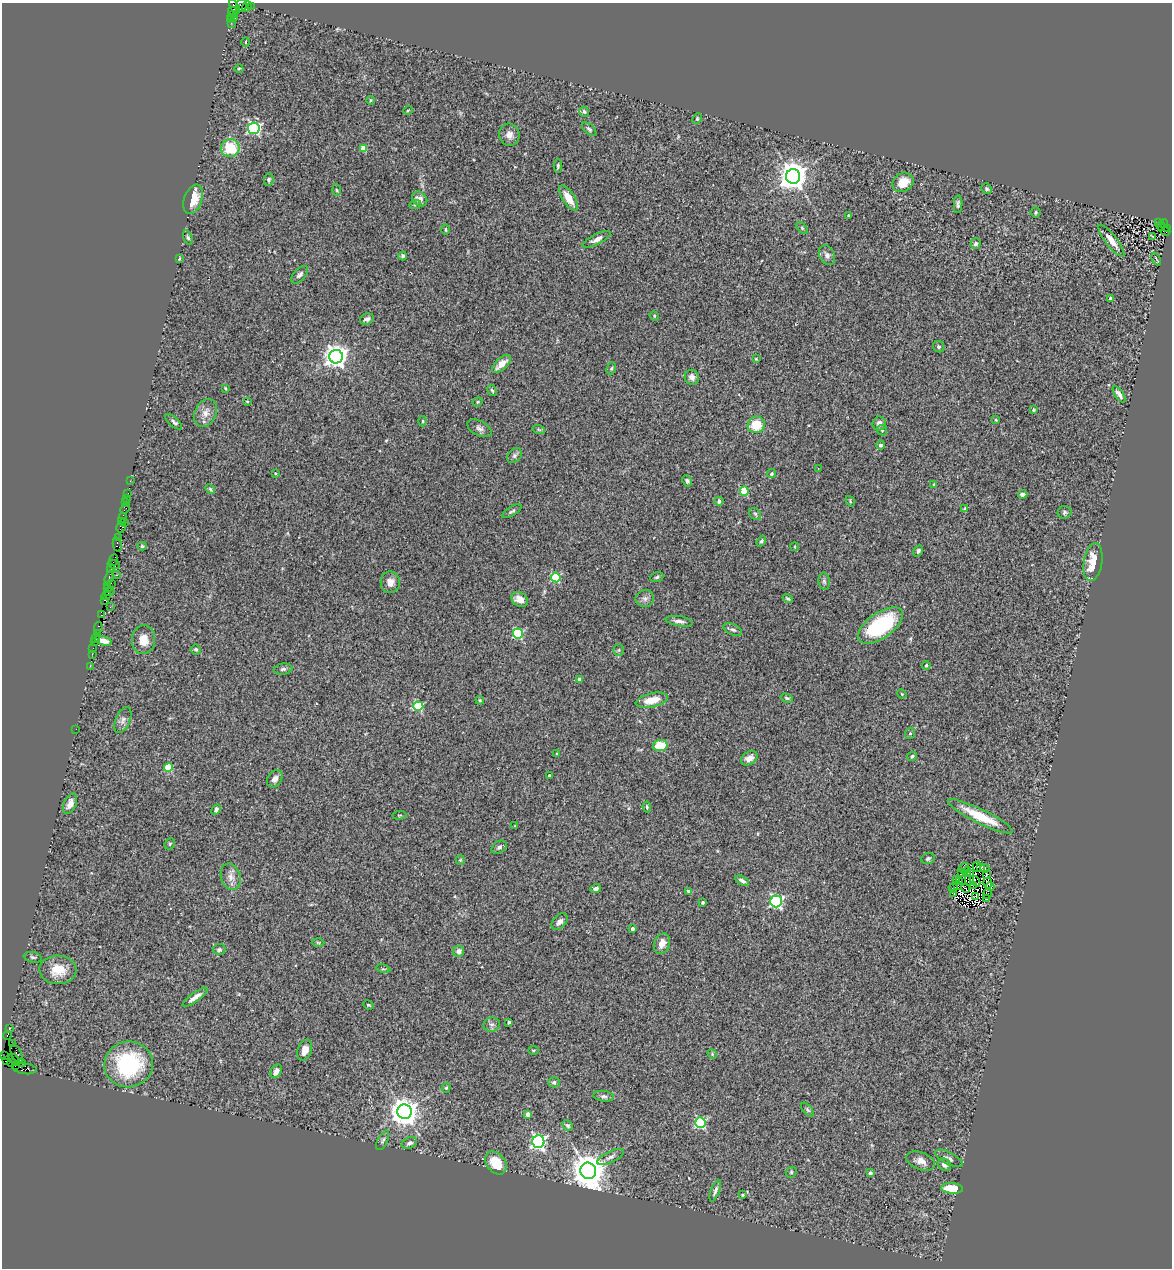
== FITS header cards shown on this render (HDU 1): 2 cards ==
NAXIS1  =                 1170
NAXIS2  =                 1266

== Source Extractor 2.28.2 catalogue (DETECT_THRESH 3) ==
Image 1170 x 1266 px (HDU 1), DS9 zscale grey, 1 PNG px = 1 image px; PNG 1174 x 1270 px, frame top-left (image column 1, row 1266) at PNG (2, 3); each listed source drawn as its Kron ellipse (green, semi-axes under 4 px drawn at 4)
Background 0.88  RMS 0.057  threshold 0.171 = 3 sigma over >= 5 px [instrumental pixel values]
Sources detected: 250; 3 with non-positive FLUX_AUTO (blend fragments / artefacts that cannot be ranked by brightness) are neither listed nor drawn; the other 247 listed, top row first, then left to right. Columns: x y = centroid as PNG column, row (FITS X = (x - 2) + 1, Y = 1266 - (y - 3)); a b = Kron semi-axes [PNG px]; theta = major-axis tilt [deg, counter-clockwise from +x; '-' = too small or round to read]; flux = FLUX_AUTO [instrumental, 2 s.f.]
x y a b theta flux
242 5 6 5 - 160
234 6 8 3 -62 170
247 6 5 3 - 130
251 7 3 2 - 32
232 11 4 3 - 26
231 16 3 2 - 27
235 18 2 2 - 9.2
231 19 3 3 - 51
231 23 2 2 - 5.5
246 42 4 3 - 6.2
239 68 4 3 - 3.4
371 100 4 3 - 4.2
408 110 5 3 - 3.4
584 112 5 4 - 6.6
697 119 5 4 - 4.4
254 128 6 6 - 630
589 129 8 5 -41 8.8
509 135 11 10 - 26
230 148 9 9 - 140
363 148 4 4 - 70
558 166 6 4 90 6.4
793 176 7 7 - 5300
269 179 6 5 - 8.5
903 182 11 9 34 64
987 189 5 5 - 6.6
336 190 6 3 -87 4.5
569 198 14 6 -56 53
193 199 15 9 71 72
420 199 8 6 -43 23
958 204 9 4 88 9.6
415 205 6 3 19 5.6
1036 212 5 5 - 6.2
848 215 3 3 - 3.2
1159 222 3 3 - 62
1164 224 4 2 - 100
1161 226 5 3 - 48
802 228 7 4 -46 5
1167 228 2 2 - 260
446 229 6 3 -89 4.3
1165 231 5 3 - 50
1153 236 4 2 - 6
188 238 7 4 -71 6.9
597 239 15 5 27 18
1111 241 19 6 -52 43
976 244 5 5 - 9.1
827 255 10 7 -63 18
403 256 4 3 - 6.3
179 259 3 2 - 5
1156 259 7 2 -65 2.9
300 275 10 5 47 13
1111 299 4 3 - 26
654 316 5 4 - 4.6
367 319 7 5 23 16
939 347 6 5 - 7.6
336 357 7 7 - 2900
756 359 4 3 - 3.4
501 364 12 6 42 38
611 368 6 4 67 5.9
692 377 7 7 - 19
225 388 3 2 - 3.3
492 390 6 4 -61 5.4
1119 394 9 4 -55 18
247 401 3 2 - 2.8
478 402 5 4 - 4.7
1033 410 3 3 - 5.5
205 413 14 11 62 32
996 420 4 3 - 3.3
423 421 5 3 - 4.3
174 422 10 4 -42 9.8
879 423 7 6 - 19
756 425 8 8 - 86
479 428 13 7 -27 16
539 430 6 4 -20 5.1
882 430 5 5 - 5.2
881 445 4 4 - 9.3
515 456 8 6 46 9.9
818 468 2 2 - 2
275 473 3 2 - 3.6
771 474 4 4 - 6.2
130 481 2 2 - 6.7
687 481 6 5 - 9.9
934 484 4 3 - 4.2
210 489 5 4 - 4.8
744 491 4 4 - 160
128 493 2 2 - 20
1023 494 4 4 - 19
126 498 3 2 - 14
719 501 4 4 - 16
850 501 5 4 - 4.6
126 503 4 3 - 73
125 509 5 3 - 33
965 509 4 3 - 14
512 511 11 4 30 8.8
1064 512 7 6 - 8.1
755 514 7 5 -44 6.4
123 518 5 3 - 130
121 522 3 2 - 120
125 522 2 2 - 39
121 527 5 4 - 120
119 538 3 2 - 47
761 541 6 4 53 6.9
117 545 7 4 -77 120
142 546 5 4 - 6
795 547 4 2 - 3.8
918 551 6 4 63 7.9
113 560 6 3 66 150
1093 562 19 9 81 100
114 564 6 3 -11 140
111 569 4 2 - 41
116 575 4 2 - 87
109 577 7 3 74 160
556 577 5 4 - 260
657 577 7 5 19 7.1
824 581 8 5 -80 8.5
390 582 11 9 89 31
111 583 2 2 - 46
108 585 3 2 - 48
107 588 4 3 - 46
109 592 5 3 - 85
106 595 5 3 - 120
645 598 9 8 - 16
788 598 5 3 - 6.3
520 599 9 6 -33 32
105 600 4 3 - 55
110 607 2 2 - 9
101 615 4 3 - 58
679 621 14 5 -9 17
880 626 26 13 35 340
98 628 6 3 80 35
733 630 10 5 -25 12
97 633 4 3 - 65
518 634 5 5 - 350
96 638 4 2 - 9.2
144 640 14 11 86 51
103 641 9 4 -15 23
95 642 2 2 - 23
93 648 2 2 - 12
196 649 5 5 - 7.3
619 650 5 5 - 5.7
92 654 2 2 - 19
926 665 4 3 - 4.8
90 666 2 2 - 26
283 669 9 5 8 10
580 679 4 3 - 21
902 694 5 4 - 3.6
787 698 6 4 -16 5.7
480 700 4 4 - 4.9
652 700 16 7 12 65
418 706 5 4 - 230
123 720 14 7 67 17
76 729 2 2 - 55
910 733 6 4 67 5.8
660 745 7 5 8 86
557 754 4 3 - 3.9
912 756 5 4 - 6.9
749 758 9 6 31 23
168 767 4 4 - 170
549 776 3 3 - 10
275 779 9 7 55 17
70 804 11 6 67 26
647 807 5 3 - 5.2
216 810 5 4 - 10
399 815 7 3 5 3.5
980 816 36 7 -26 120
515 826 3 3 - 2.6
170 844 6 5 - 4.8
499 847 8 6 34 10
928 858 7 5 23 9.6
460 860 5 4 - 4.3
977 867 5 2 - 4.1
964 868 5 2 - 3.2
980 868 3 2 - 5.1
985 868 4 3 - 12
961 872 3 2 - 1.7
967 872 5 4 - 3.7
986 874 3 2 - 2.4
231 877 13 9 -71 27
970 878 8 3 76 6.5
957 879 3 2 - 3.6
742 881 7 4 -28 13
975 881 6 3 -48 6.6
960 882 2 2 - 0.8
988 883 5 3 - 5.2
973 885 3 2 - 5.8
957 886 4 2 - 1
990 887 4 2 - 3.6
953 888 4 2 - 2.2
965 888 4 2 - 5
596 889 5 4 - 11
688 891 4 3 - 6.2
954 894 2 2 - 2.9
987 894 5 4 - 0.28
976 896 3 2 - 4.5
986 899 4 3 - 3.5
776 901 6 5 - 630
703 902 3 3 - 8.2
560 922 9 6 47 16
632 929 3 3 - 9.5
318 943 6 4 -2 5
662 943 10 7 67 30
219 949 6 5 - 7.7
459 951 6 5 - 17
33 957 9 5 -11 8
383 969 7 3 -12 4.3
58 970 18 14 -2 83
195 997 15 4 36 25
368 1005 5 3 - 4.2
509 1022 3 3 - 10
492 1025 8 7 - 13
9 1029 3 2 - 8.7
7 1035 4 3 - 94
12 1044 2 2 - 20
305 1050 11 7 70 30
533 1050 5 3 - 3.4
17 1054 9 5 -65 76
712 1054 5 4 - 4.6
3 1056 4 3 - 30
14 1059 6 3 -42 420
7 1061 3 3 - 100
12 1062 3 2 - 210
22 1063 4 2 - 410
129 1064 24 23 - 360
15 1066 3 2 - 22
25 1069 12 5 -7 280
276 1071 7 5 62 19
554 1082 5 5 - 9.7
446 1088 5 4 - 5.2
604 1096 10 5 -8 11
807 1110 8 4 -49 7.5
404 1112 7 7 - 5100
528 1114 4 3 - 22
700 1123 5 5 - 390
567 1126 6 4 -44 8.6
383 1140 11 5 63 8.5
538 1142 6 6 - 1100
409 1143 8 5 24 12
611 1157 14 5 26 16
949 1158 15 6 -28 16
921 1161 15 8 -20 30
496 1163 13 9 -53 90
944 1165 7 5 -46 15
588 1171 8 7 - 9200
791 1172 6 5 - 5.6
870 1173 4 3 - 13
952 1188 11 5 -3 72
715 1191 11 4 70 11
742 1195 3 3 - 3.1
At the frame edge (FLAGS 8, measured only in part): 3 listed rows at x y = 242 5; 234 6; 3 1056
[3 non-positive-flux detections neither listed nor drawn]